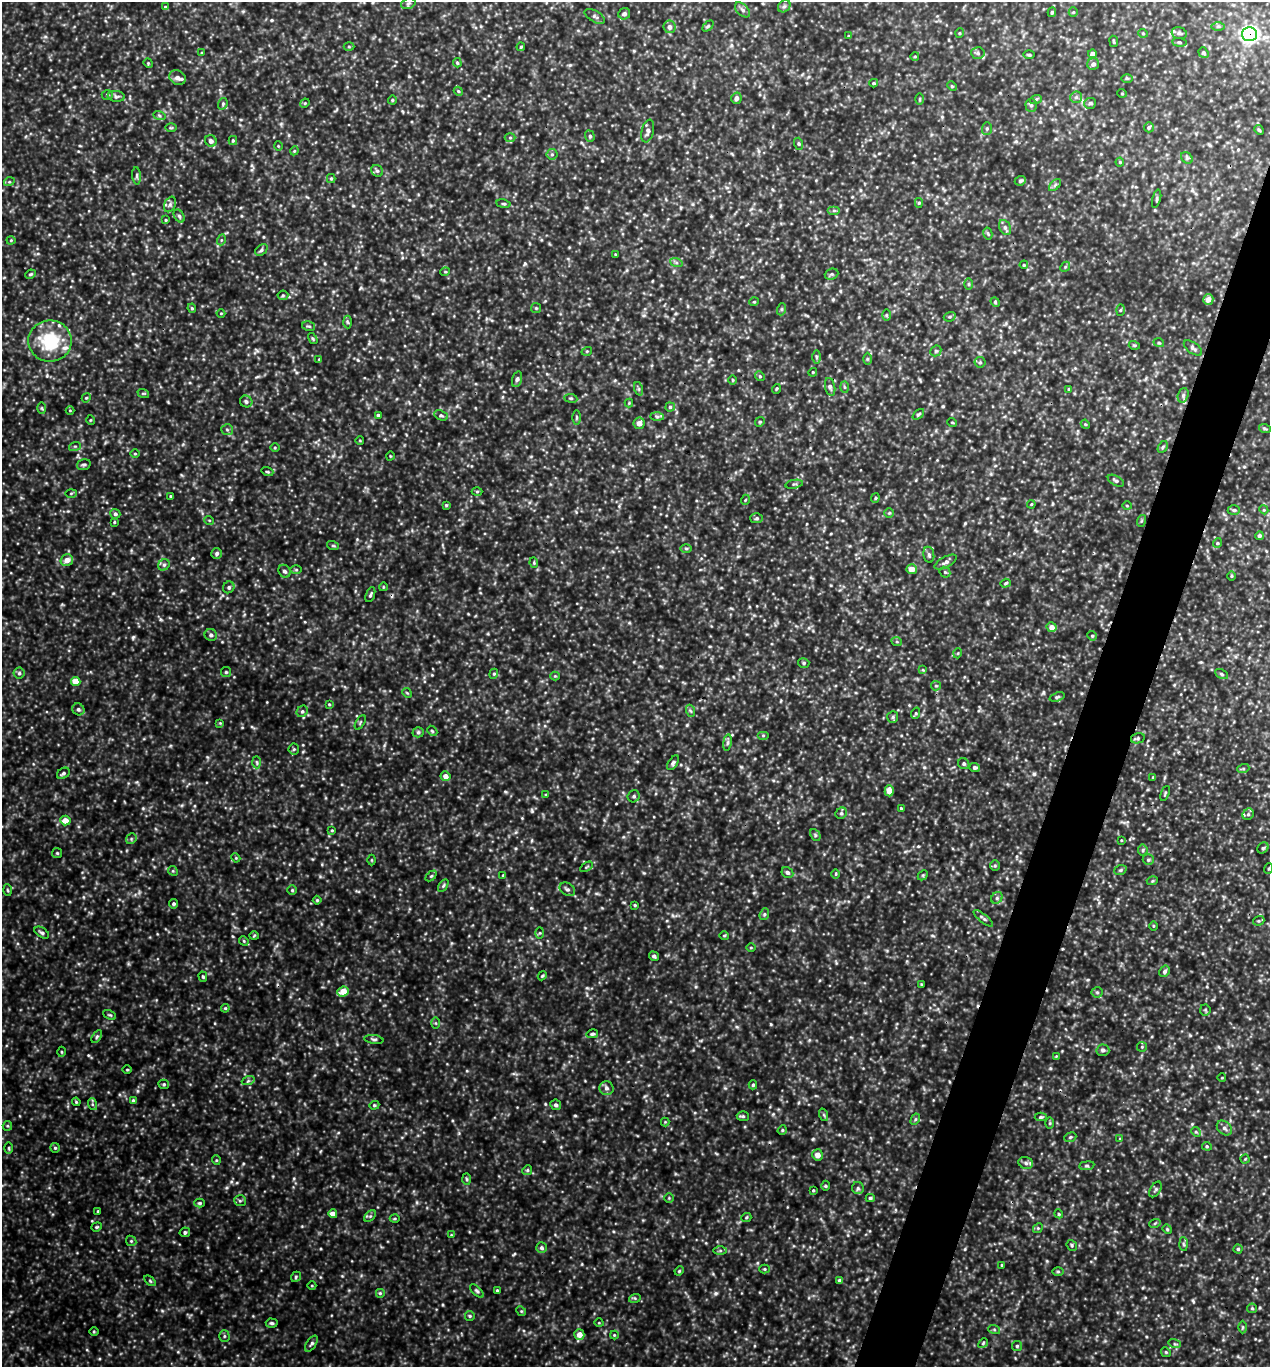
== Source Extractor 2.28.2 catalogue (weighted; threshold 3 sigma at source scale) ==
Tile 10 of 4 x 4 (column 2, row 3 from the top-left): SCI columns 1405-2672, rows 1370-2734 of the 5501 x 5490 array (HDU 1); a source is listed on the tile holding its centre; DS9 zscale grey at full resolution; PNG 1272 x 1369 px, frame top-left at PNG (2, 2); each listed source drawn as its Kron ellipse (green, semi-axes under 4 px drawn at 4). Shown black and unused: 4% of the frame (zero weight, under 3 of 5 exposures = <1% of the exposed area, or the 3 px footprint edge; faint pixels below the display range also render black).
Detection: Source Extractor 2.28.2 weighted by HDU 2 'WHT'; one run over the whole footprint, this tile lists its part. Background 0.693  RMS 0.12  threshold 0.519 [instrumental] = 3 sigma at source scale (4.5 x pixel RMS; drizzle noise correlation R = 1.50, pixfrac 1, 0.05/0.05 arcsec/px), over >= 5 px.
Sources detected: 379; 2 inside a brighter listed object's ellipse — not listed separately; the other 377 listed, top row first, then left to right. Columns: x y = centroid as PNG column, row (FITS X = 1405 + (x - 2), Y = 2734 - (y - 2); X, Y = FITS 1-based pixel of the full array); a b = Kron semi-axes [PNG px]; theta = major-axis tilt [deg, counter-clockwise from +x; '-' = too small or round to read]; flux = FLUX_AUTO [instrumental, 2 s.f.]
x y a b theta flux
408 4 7 5 19 24
784 6 7 5 43 25
165 7 4 4 - 11
742 10 9 5 -45 34
1052 12 4 3 - 18
1073 12 5 4 - 13
624 14 6 5 - 40
595 16 11 5 -30 31
708 26 6 4 44 16
1218 26 6 4 1 19
669 27 6 6 - 55
960 33 5 3 - 9.9
1143 33 5 3 - 9.9
1179 33 8 5 -16 30
1249 34 7 7 - 3300
848 36 3 3 - 10
1114 41 5 3 - 12
1179 42 7 4 -7 18
349 46 5 3 - 12
521 47 4 3 - 13
202 53 4 4 - 11
978 53 7 5 -3 29
1203 53 6 4 -53 17
1093 54 4 4 - 68
1029 55 5 3 - 14
915 56 4 3 - 9.7
148 63 5 4 - 11
457 63 5 4 - 17
1093 64 6 5 - 37
178 78 9 7 -29 59
1127 78 6 4 -1 15
874 83 4 3 - 16
952 86 5 4 - 13
458 91 5 3 - 13
1122 93 5 3 - 8.5
107 95 5 4 - 19
116 96 8 5 -7 29
1076 97 6 5 - 26
736 98 5 5 - 55
920 99 5 3 - 12
1036 99 6 4 20 16
392 100 4 4 - 14
305 103 5 3 - 11
1090 103 6 5 - 18
223 104 6 4 71 17
1031 105 7 5 -86 24
159 115 6 4 -19 18
1149 127 5 5 - 20
171 128 6 4 1 14
987 128 6 5 - 20
1259 130 5 4 - 15
648 131 11 6 77 48
590 136 6 4 -70 17
510 138 5 3 - 14
233 140 4 4 - 13
211 141 6 5 - 54
799 144 6 4 -71 16
278 146 5 3 - 11
294 151 4 3 - 11
552 154 5 5 - 22
1187 158 6 5 - 21
1120 162 4 4 - 12
377 171 6 5 - 25
137 176 9 3 -86 21
331 179 4 4 - 14
1020 181 6 4 25 23
9 182 5 3 - 13
1055 185 7 4 46 21
1157 199 9 3 76 16
919 203 5 4 - 15
170 204 8 5 64 33
503 204 7 3 -9 18
834 210 6 4 0 19
179 216 7 4 -58 23
166 220 4 3 - 13
1005 227 8 5 -63 34
988 234 6 4 -78 16
11 240 4 4 - 12
221 240 5 3 - 13
261 250 7 5 43 23
615 254 3 3 - 8
676 262 6 4 -19 21
1024 265 4 3 - 13
1065 267 5 4 - 14
445 272 5 3 - 10
30 274 5 3 - 15
831 274 7 5 20 21
969 284 6 4 90 15
283 295 5 5 - 16
1208 299 5 5 - 79
754 302 5 3 - 10
995 302 5 4 - 12
192 308 5 4 - 15
536 308 5 5 - 15
782 309 6 4 72 15
1120 310 5 3 - 12
221 313 4 3 - 9.2
886 315 5 3 - 13
950 317 6 4 19 17
347 322 6 4 -86 17
309 326 6 4 -17 18
313 339 6 3 -59 14
50 341 22 20 -1 620
1159 343 5 3 - 12
1134 345 5 3 - 13
1193 348 10 5 -36 34
587 351 5 3 - 10
936 351 6 5 - 17
816 357 6 4 -89 19
319 359 4 4 - 9.8
867 359 6 4 -90 19
980 362 5 5 - 17
813 372 4 3 - 10
760 376 5 4 - 14
517 379 8 5 71 26
733 380 5 3 - 11
830 387 9 5 -79 32
844 387 6 4 -88 17
639 389 7 4 -71 19
776 389 5 3 - 11
1069 389 3 3 - 17
143 393 6 3 -18 13
1183 395 7 5 71 26
86 398 5 3 - 11
571 398 6 3 -8 14
246 401 6 5 - 27
629 403 4 4 - 11
670 407 4 4 - 18
42 408 6 4 -88 14
70 410 4 3 - 8.1
918 414 6 4 42 18
378 415 4 3 - 22
441 415 7 4 -25 22
576 417 7 3 90 15
657 417 7 4 -1 22
90 420 5 3 - 10
760 422 5 4 - 15
952 422 5 3 - 9.4
639 423 5 5 - 71
1085 424 5 3 - 12
1265 429 6 3 -20 15
227 430 6 5 - 25
360 441 4 3 - 8.6
75 446 6 4 17 15
1163 447 6 4 59 17
275 448 5 3 - 11
135 454 5 3 - 10
390 456 4 3 - 8.8
84 465 7 5 14 22
267 472 6 3 -19 14
1116 481 9 4 -29 25
794 484 9 3 10 14
477 492 5 3 - 12
71 493 6 4 2 13
171 496 3 2 - 12
875 498 4 4 - 14
745 500 5 3 - 10
1031 504 4 3 - 10
446 505 4 4 - 14
1127 506 5 3 - 10
1234 510 6 5 - 19
1264 510 4 3 - 10
889 513 5 5 - 16
115 514 5 5 - 28
757 518 6 5 - 22
209 520 5 3 - 10
1141 521 6 4 71 14
114 522 3 3 - 12
1259 536 4 4 - 22
1217 543 5 3 - 12
333 546 6 3 -19 14
686 548 6 4 -1 15
217 553 5 5 - 32
929 555 8 5 -80 26
67 560 6 5 - 95
945 562 12 5 29 42
534 563 5 4 - 13
164 565 6 5 - 25
912 569 5 5 - 110
296 570 6 4 -1 14
284 571 7 5 -51 35
945 572 6 5 - 17
1231 576 5 3 - 13
1006 583 5 4 - 16
229 587 6 5 - 25
383 587 4 3 - 8.5
370 595 8 4 69 19
1052 627 5 5 - 79
211 635 6 6 - 32
1092 636 5 4 - 16
897 642 5 3 - 13
958 653 5 3 - 9.2
804 663 6 4 -14 20
923 670 4 4 - 12
226 672 5 5 - 17
19 673 5 5 - 24
494 674 5 4 - 15
1222 674 7 4 -28 18
555 676 4 4 - 12
76 681 5 4 - 180
936 686 5 4 - 16
407 693 5 4 - 13
1057 697 8 4 20 19
329 704 4 4 - 12
78 709 6 5 - 26
302 711 6 5 - 24
691 711 6 4 -70 17
916 713 6 4 71 15
893 717 6 5 - 21
220 723 4 4 - 9.7
360 723 8 3 60 16
432 731 6 4 -43 16
418 732 5 5 - 20
763 735 6 4 0 14
1138 738 7 5 13 22
727 742 8 4 81 24
294 749 5 5 - 18
257 762 6 4 -88 18
673 763 8 4 55 28
964 764 6 5 - 26
975 767 5 4 - 31
1243 769 6 4 19 16
63 773 7 5 34 29
445 776 5 5 - 63
1153 777 4 4 - 12
889 791 5 4 - 100
1165 793 8 3 68 13
546 795 4 3 - 11
634 796 6 5 - 26
901 808 3 3 - 11
841 813 6 5 - 22
1248 814 6 5 - 24
65 820 5 5 - 120
332 830 4 4 - 12
815 835 6 4 -62 19
131 839 6 4 48 18
1121 840 4 2 - 8.4
1263 848 6 5 - 21
1143 850 5 5 - 17
57 853 5 5 - 16
236 858 4 3 - 10
372 860 5 3 - 11
1148 860 6 5 - 19
995 866 5 5 - 18
586 867 7 3 31 13
1269 869 5 3 - 12
1120 870 6 4 21 17
173 871 5 4 - 14
787 873 6 5 - 29
836 874 5 3 - 11
503 875 4 3 - 9.7
923 875 6 4 45 15
431 876 6 4 43 16
1152 881 5 3 - 14
443 886 7 4 59 19
567 889 8 6 -33 33
7 890 5 3 - 12
292 890 5 4 - 16
997 898 6 5 - 22
317 900 4 4 - 15
174 904 4 4 - 23
635 905 3 3 - 13
764 914 6 4 69 19
983 918 12 4 -39 28
1259 921 6 4 19 16
1153 926 4 3 - 10
42 933 8 5 -34 26
540 933 6 4 88 12
724 935 5 3 - 11
254 936 5 4 - 13
244 941 5 4 - 15
751 947 5 3 - 10
654 956 5 4 - 22
1165 971 6 4 60 28
542 976 5 3 - 13
203 977 5 4 - 16
921 984 4 3 - 11
343 991 6 4 22 180
1097 992 5 5 - 17
225 1008 4 4 - 13
1205 1010 5 5 - 15
110 1015 7 3 -26 15
436 1023 6 4 -89 14
592 1034 6 4 14 19
97 1036 7 4 58 21
374 1039 9 4 -8 22
1142 1047 5 5 - 15
1103 1050 6 5 - 31
61 1052 5 3 - 12
1056 1056 4 3 - 9
127 1070 4 3 - 10
1222 1078 4 3 - 8.3
248 1081 6 4 18 19
164 1084 5 4 - 18
753 1085 4 4 - 16
606 1088 7 7 - 38
133 1101 4 4 - 25
76 1102 4 3 - 12
92 1104 6 4 -72 17
374 1105 5 4 - 16
556 1105 5 5 - 30
824 1115 6 4 -71 15
743 1116 6 5 - 20
1041 1117 6 4 2 23
915 1119 6 4 61 17
665 1122 4 4 - 10
1050 1123 6 4 89 15
7 1126 5 4 - 14
1224 1128 8 6 -43 38
782 1130 5 4 - 15
1196 1132 5 4 - 16
1070 1137 6 4 22 16
1120 1139 4 4 - 10
1207 1146 5 4 - 15
9 1148 5 3 - 13
55 1148 5 5 - 17
817 1155 5 5 - 84
1245 1159 4 4 - 10
216 1160 5 4 - 12
1026 1163 7 6 - 33
1087 1166 7 4 7 19
527 1170 5 4 - 17
467 1179 6 4 -88 16
826 1186 5 3 - 12
858 1188 6 6 - 26
1155 1189 8 5 58 24
813 1190 3 2 - 11
669 1198 4 4 - 12
870 1198 4 4 - 20
240 1201 6 5 - 20
200 1203 5 4 - 20
98 1211 4 3 - 12
333 1214 4 4 - 93
1059 1214 4 3 - 14
370 1216 7 4 44 20
395 1218 5 3 - 12
746 1218 5 3 - 13
1155 1223 6 3 19 14
97 1227 5 4 - 14
1038 1228 5 4 - 15
1167 1229 5 4 - 13
185 1232 5 4 - 23
451 1235 4 4 - 11
131 1241 5 5 - 17
1183 1244 7 4 -88 19
1072 1245 6 5 - 19
541 1248 5 5 - 27
1238 1249 4 4 - 16
720 1251 6 4 0 20
1002 1265 4 3 - 11
765 1269 5 4 - 13
679 1271 5 4 - 14
1058 1272 6 4 -1 16
296 1277 5 4 - 16
839 1280 4 4 - 27
150 1281 6 3 -37 14
312 1286 4 3 - 9.2
497 1290 3 3 - 16
477 1291 8 4 -44 24
380 1293 5 5 - 17
635 1298 6 4 17 15
1252 1308 5 4 - 15
521 1311 5 4 - 14
470 1316 5 4 - 15
272 1323 6 4 -2 23
599 1323 4 3 - 8.8
1243 1327 6 4 90 16
994 1329 6 4 -19 16
94 1332 5 3 - 11
579 1335 5 5 - 100
614 1335 4 4 - 12
224 1336 6 5 - 19
983 1343 5 4 - 15
311 1344 9 4 55 28
1175 1344 6 4 -17 15
1017 1346 5 5 - 16
1166 1352 5 4 - 14
Overlapping masked pixels (flux is a lower limit): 1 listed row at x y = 1249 34
Unlisted compact peaks at least as high as the median listed source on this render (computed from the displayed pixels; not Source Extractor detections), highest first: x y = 133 637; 716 1293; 532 811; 143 808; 395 994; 1034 774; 531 908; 1193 1301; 514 1254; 771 1024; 137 1091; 965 1249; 1050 1068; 193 558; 272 20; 687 725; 361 288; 294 1178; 525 264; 207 757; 160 619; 1190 1035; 417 1202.